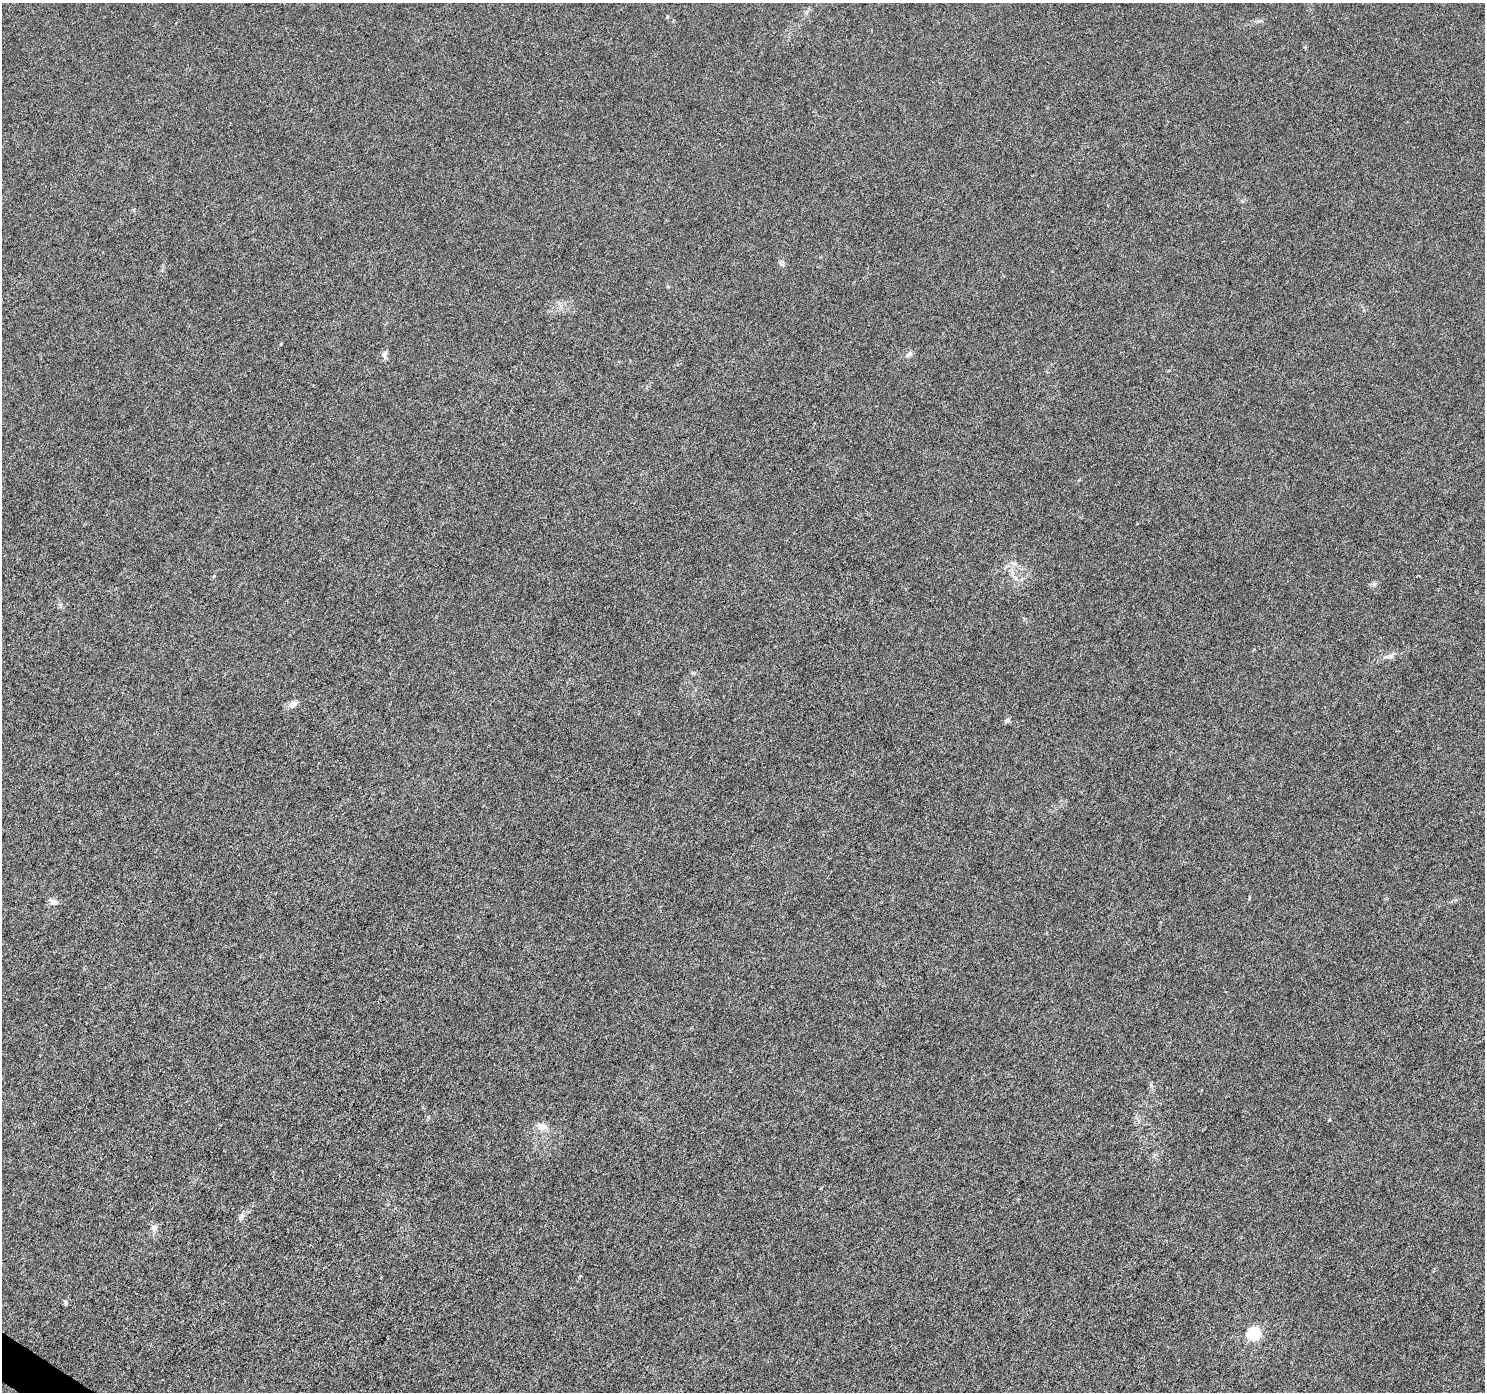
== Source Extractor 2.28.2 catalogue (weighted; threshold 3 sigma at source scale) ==
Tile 7 of 4 x 4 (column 3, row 2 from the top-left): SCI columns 2970-4452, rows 2967-4356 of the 5947 x 5998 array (HDU 1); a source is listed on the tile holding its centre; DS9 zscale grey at full resolution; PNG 1487 x 1394 px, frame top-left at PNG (2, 3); no overlay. Shown black and unused: <1% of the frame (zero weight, under 5 of 9 exposures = <1% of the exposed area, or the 3 px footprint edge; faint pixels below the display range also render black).
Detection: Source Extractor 2.28.2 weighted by HDU 2 'WHT'; one run over the whole footprint, this tile lists its part. Background 8.71e-04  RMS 0.0014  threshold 0.0059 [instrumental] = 3 sigma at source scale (4.09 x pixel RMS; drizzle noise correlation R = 1.36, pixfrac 0.8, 0.0396/0.0396 arcsec/px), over >= 5 px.
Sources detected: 15; all 15 listed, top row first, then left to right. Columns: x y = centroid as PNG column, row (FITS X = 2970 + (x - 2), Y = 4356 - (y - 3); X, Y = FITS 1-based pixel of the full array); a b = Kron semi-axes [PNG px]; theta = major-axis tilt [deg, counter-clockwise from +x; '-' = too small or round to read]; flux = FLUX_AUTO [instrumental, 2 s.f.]
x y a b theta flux
667 17 5 4 - 0.15
909 354 10 6 42 0.43
384 355 11 7 -77 0.44
1015 578 8 5 -38 0.49
1374 584 6 6 - 0.29
60 605 8 4 -53 0.29
1390 656 10 7 2 0.52
293 704 12 9 19 0.67
1007 720 7 5 46 0.28
53 902 12 7 -22 0.62
542 1126 14 10 -6 1
241 1217 9 5 35 0.4
154 1227 9 9 - 0.57
65 1302 7 4 -65 0.21
1253 1333 6 6 - 19
Unlisted compact peaks at least as high as the median listed source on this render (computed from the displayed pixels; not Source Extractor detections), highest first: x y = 214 576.